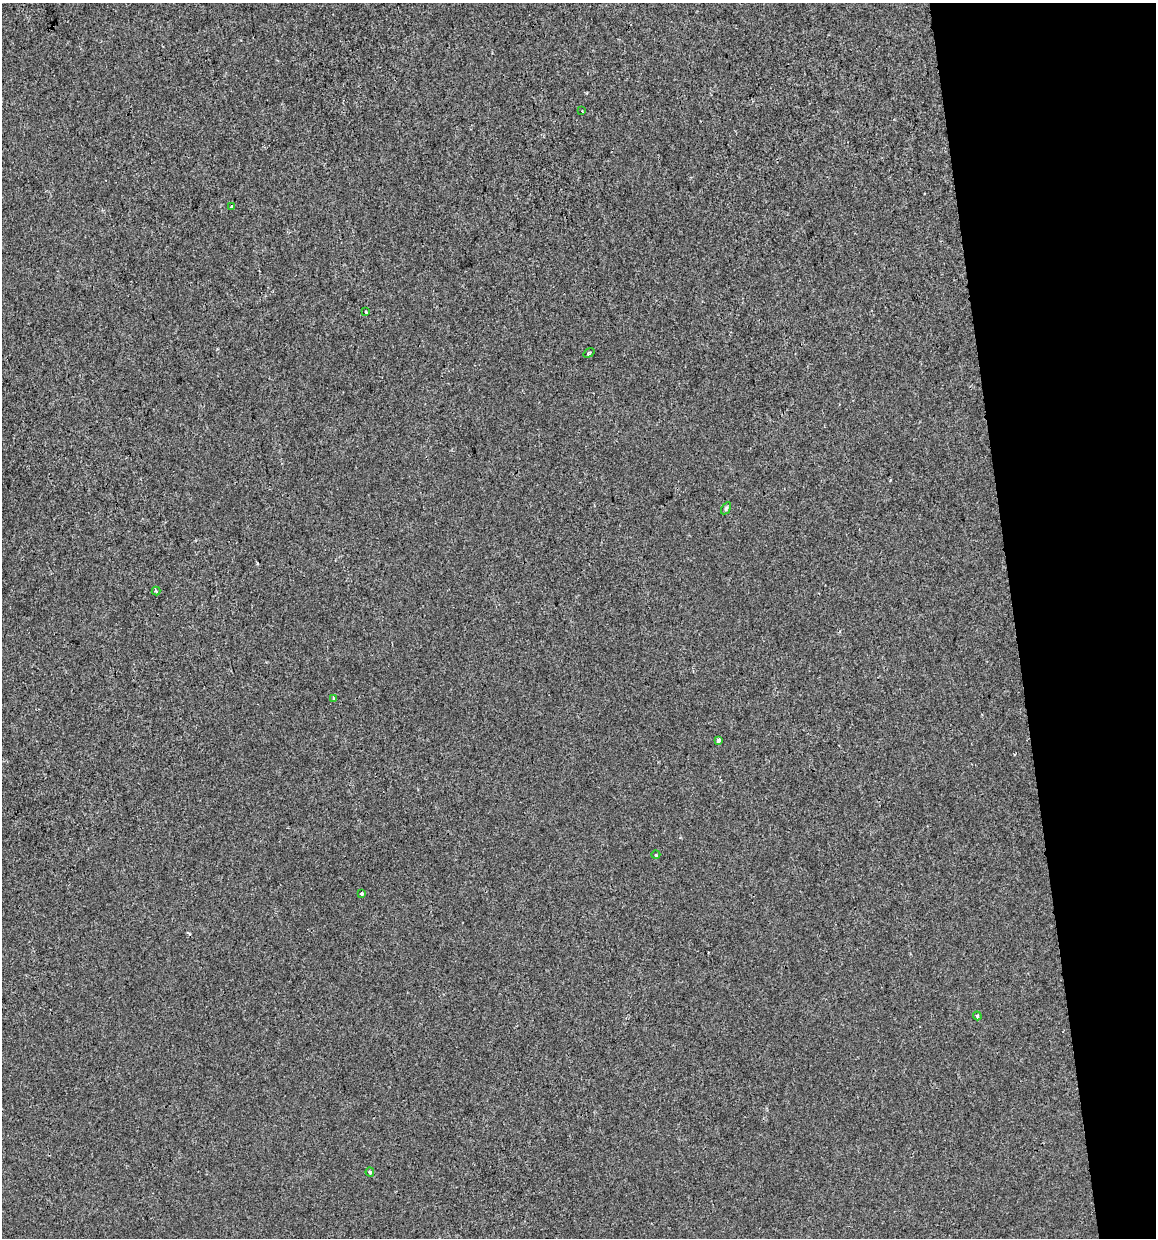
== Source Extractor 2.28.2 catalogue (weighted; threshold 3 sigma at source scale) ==
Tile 12 of 4 x 4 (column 4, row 3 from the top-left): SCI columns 3493-4646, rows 1237-2472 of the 4724 x 4944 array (HDU 1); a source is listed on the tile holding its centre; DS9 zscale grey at full resolution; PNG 1158 x 1240 px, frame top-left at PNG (2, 3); each listed source drawn as its Kron ellipse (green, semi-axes under 4 px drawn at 4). Shown black and unused: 12% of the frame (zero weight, under 2 of 3 exposures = <1% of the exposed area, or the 3 px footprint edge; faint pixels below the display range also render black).
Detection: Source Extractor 2.28.2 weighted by HDU 2 'WHT'; one run over the whole footprint, this tile lists its part. Background -8.66e-04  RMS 0.0043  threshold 0.0192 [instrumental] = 3 sigma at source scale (4.5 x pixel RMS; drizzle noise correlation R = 1.50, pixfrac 1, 0.0396/0.0396 arcsec/px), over >= 5 px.
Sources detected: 13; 1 cosmic-ray / hot-pixel residue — neither listed nor drawn; the other 12 listed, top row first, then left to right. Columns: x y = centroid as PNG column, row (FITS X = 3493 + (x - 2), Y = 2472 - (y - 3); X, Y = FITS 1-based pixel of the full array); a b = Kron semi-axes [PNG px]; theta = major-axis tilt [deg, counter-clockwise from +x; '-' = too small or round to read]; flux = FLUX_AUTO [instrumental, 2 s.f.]
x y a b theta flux
582 111 2 2 - 0.36
231 206 3 2 - 0.67
366 312 3 2 - 0.43
589 353 6 3 37 0.5
726 508 7 4 57 0.7
156 591 4 4 - 0.64
334 698 3 3 - 0.78
718 740 4 3 - 3.4
656 855 4 3 - 0.33
361 894 3 3 - 2.4
977 1016 4 4 - 0.55
370 1172 4 3 - 1